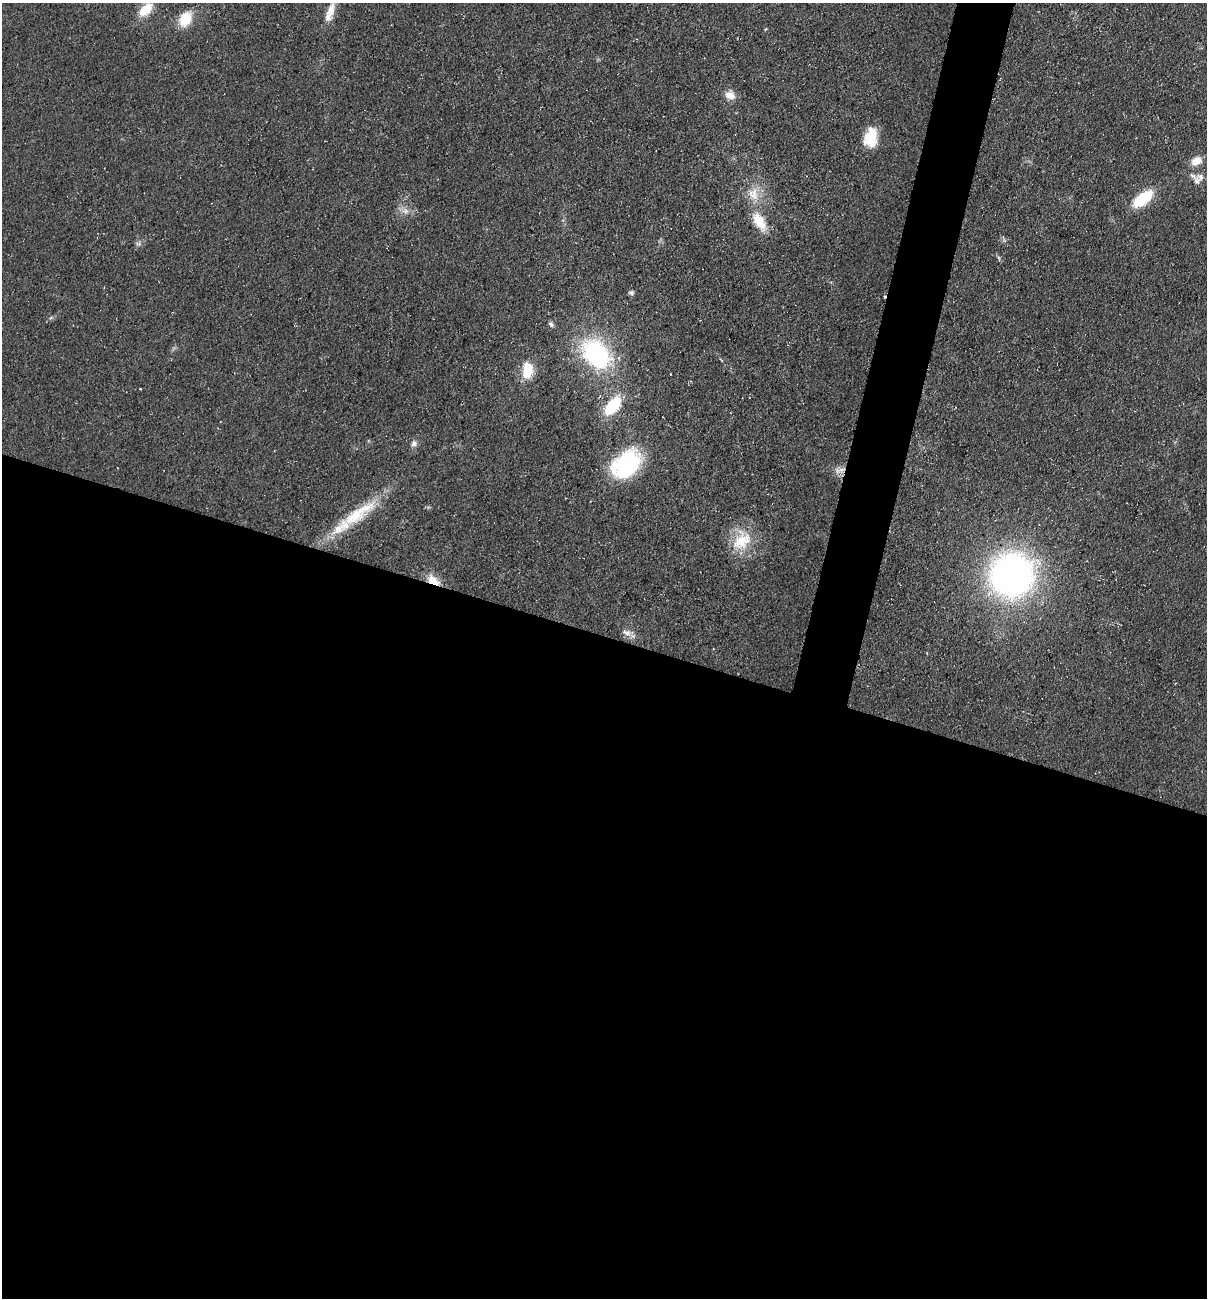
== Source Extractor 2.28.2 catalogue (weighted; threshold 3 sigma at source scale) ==
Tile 14 of 4 x 4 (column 2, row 4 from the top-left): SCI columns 1386-2590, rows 1-1296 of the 5254 x 5198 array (HDU 1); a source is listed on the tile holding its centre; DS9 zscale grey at full resolution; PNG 1209 x 1300 px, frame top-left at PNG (2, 3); no overlay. Shown black and unused: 54% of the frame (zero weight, under 3 of 5 exposures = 3% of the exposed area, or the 3 px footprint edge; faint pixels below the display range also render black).
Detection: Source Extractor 2.28.2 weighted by HDU 2 'WHT'; one run over the whole footprint, this tile lists its part. Background 0.0903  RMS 0.0087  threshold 0.039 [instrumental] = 3 sigma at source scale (4.5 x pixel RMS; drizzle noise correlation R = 1.50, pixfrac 1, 0.05/0.05 arcsec/px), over >= 5 px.
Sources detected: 29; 3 inside a brighter listed object's ellipse — not listed separately; the other 26 listed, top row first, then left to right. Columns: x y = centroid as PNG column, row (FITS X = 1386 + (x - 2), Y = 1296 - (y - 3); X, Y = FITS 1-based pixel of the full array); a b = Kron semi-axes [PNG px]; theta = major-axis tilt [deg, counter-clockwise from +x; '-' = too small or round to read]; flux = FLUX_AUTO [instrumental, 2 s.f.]
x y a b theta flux
145 10 21 12 45 18
330 10 24 10 73 13
185 19 16 12 62 23
730 95 12 11 - 8.6
870 137 21 14 79 24
1196 161 14 10 28 10
1196 180 13 9 -84 5.2
753 194 20 15 -72 18
1143 199 24 11 37 36
405 211 11 9 -16 6.2
759 222 29 14 -58 22
139 244 8 7 - 2.8
631 293 7 6 - 2.2
551 324 8 5 -59 2.4
596 354 31 22 -46 120
527 370 15 10 86 26
140 389 2 2 - 0.59
612 405 18 10 51 49
414 443 9 8 - 3.6
626 464 32 22 42 100
841 470 12 6 8 5.9
357 514 64 17 35 49
742 540 31 23 47 33
1012 575 39 38 - 370
433 580 15 8 -31 15
626 633 15 8 -21 5.9
Overlapping masked pixels (flux is a lower limit): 2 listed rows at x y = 841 470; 433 580
Isophote crosses this tile's border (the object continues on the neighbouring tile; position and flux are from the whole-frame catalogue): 1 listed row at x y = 330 10